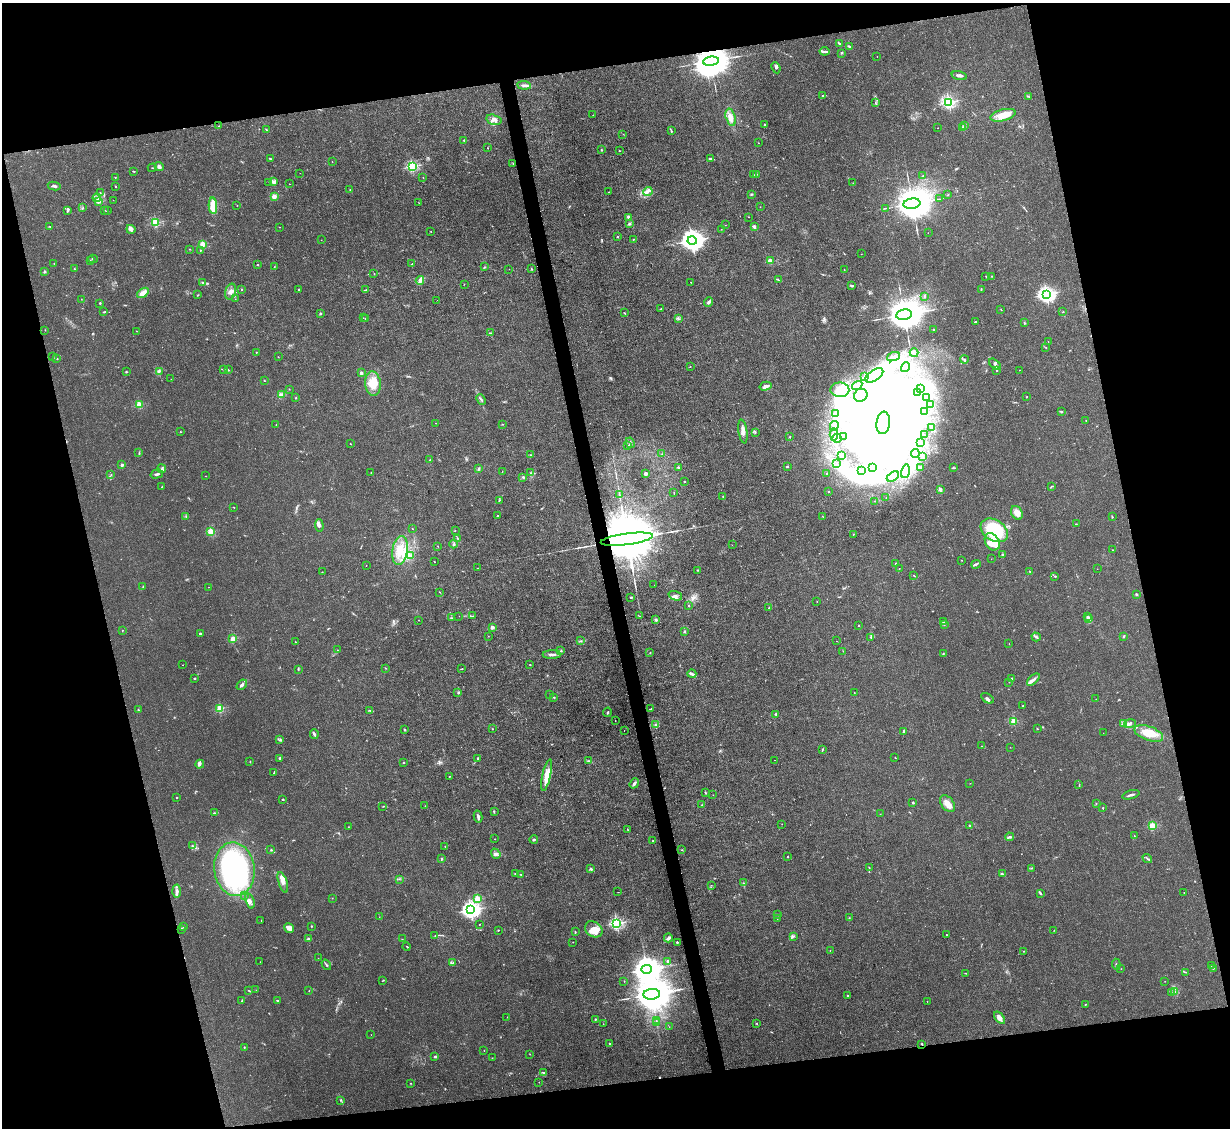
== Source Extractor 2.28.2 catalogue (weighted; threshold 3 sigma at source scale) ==
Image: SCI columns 1-4909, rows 249-4751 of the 4909 x 4883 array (HDU 1 of 3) = the unmasked area's bounding box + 8 px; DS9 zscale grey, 4 x 4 block average (1 PNG px = mean of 4 x 4 image px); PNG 1232 x 1130 px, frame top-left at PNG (2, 3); each listed source drawn as its Kron ellipse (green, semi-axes under 4 px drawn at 4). Shown black and unused: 26% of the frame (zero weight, under 3 of 4 exposures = <1% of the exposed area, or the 3 px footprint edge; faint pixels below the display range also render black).
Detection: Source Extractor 2.28.2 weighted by HDU 2 'WHT'. Background 0.0355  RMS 0.003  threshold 0.0133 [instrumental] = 3 sigma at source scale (4.5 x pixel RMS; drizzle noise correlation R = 1.50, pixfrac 1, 0.05/0.05 arcsec/px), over >= 5 px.
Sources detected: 691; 9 too faint to see at this stretch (4 x 4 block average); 105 inside a brighter object's white glare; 2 cosmic-ray / hot-pixel residue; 2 long thin detections or spike segments (spike, bleed or trail) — neither listed nor drawn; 18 coinciding with a brighter row at this scale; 39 inside a brighter listed object's ellipse — not listed separately; of the other 516, all 500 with FLUX_AUTO >= 0.316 (the completeness limit of this list) listed and drawn (16 fainter detections not listed), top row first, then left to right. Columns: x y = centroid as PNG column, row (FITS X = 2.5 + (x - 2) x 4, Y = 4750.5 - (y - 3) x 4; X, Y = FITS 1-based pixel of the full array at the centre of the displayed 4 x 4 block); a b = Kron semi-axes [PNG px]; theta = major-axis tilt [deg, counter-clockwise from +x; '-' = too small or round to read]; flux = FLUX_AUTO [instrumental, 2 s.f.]
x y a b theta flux
839 43 3 2 - 3.1
850 47 4 2 - 3.8
825 51 5 2 - 3.3
841 53 2 2 - 0.9
877 57 2 2 - 0.36
711 61 8 4 6 7600
776 68 6 3 -66 3.4
959 76 8 3 -14 4.5
524 85 7 3 -6 5
823 95 3 2 - 1.7
1028 96 3 2 - 1.1
949 102 2 2 - 370
875 103 3 2 - 1.2
593 115 2 2 - 0.91
1003 115 13 5 15 24
731 117 9 4 -74 16
494 120 8 5 -15 9.5
764 124 2 2 - 1.1
964 125 2 2 - 0.92
219 126 2 2 - 0.54
963 127 2 2 - 3
938 128 2 2 - 0.54
266 130 2 2 - 1.3
671 131 3 2 - 2.2
623 134 2 2 - 0.5
464 140 2 2 - 4.4
758 143 2 2 - 0.35
487 148 2 2 - 0.57
601 150 2 2 - 2.1
619 151 2 2 - 1.1
270 158 3 2 - 0.86
710 159 3 2 - 2
332 162 2 2 - 0.39
513 163 2 2 - 1
159 166 5 4 - 5
412 166 2 2 - 240
152 168 4 2 - 1.4
134 171 3 2 - 1.2
300 173 2 2 - 0.37
757 174 2 2 - 0.54
754 175 2 2 - 1.6
923 176 2 2 - 1.1
115 177 2 2 - 0.91
423 178 2 2 - 0.57
269 182 2 2 - 0.68
273 182 4 3 - 4.2
853 183 2 2 - 0.61
289 184 2 2 - 0.42
54 186 6 2 -10 3.8
115 186 2 2 - 1
350 190 2 2 - 0.7
648 191 4 3 - 5.1
609 192 2 2 - 0.66
100 193 2 2 - 0.6
751 194 3 2 - 1.9
948 195 2 2 - 0.67
274 196 2 2 - 41
97 198 4 2 - 3.1
939 199 2 2 - 0.8
113 200 2 2 - 0.45
98 202 3 2 - 3
418 202 2 2 - 0.42
912 204 8 5 7 8700
237 205 2 2 - 0.53
213 206 8 3 -87 39
760 207 2 2 - 0.75
83 208 2 2 - 0.72
886 208 2 2 - 0.68
68 210 4 2 - 1.6
105 210 2 2 - 0.84
108 211 3 2 - 0.58
748 217 2 2 - 0.36
629 218 4 2 - 6.4
156 222 2 2 - 140
629 223 3 2 - 3.2
725 225 2 2 - 0.46
50 226 2 2 - 1.2
754 226 3 3 - 3.3
279 227 2 2 - 0.68
131 229 5 4 - 8
721 229 2 2 - 0.39
431 231 2 2 - 0.41
928 233 2 2 - 0.32
617 237 3 2 - 1.4
633 239 2 2 - 1.1
321 240 2 2 - 1.2
692 241 4 4 - 1800
202 244 2 2 - 76
189 249 2 2 - 1.3
200 250 2 2 - 1
861 254 2 2 - 0.46
93 259 4 2 - 2
90 261 4 2 - 1.2
770 261 2 2 - 53
54 263 2 2 - 0.76
412 264 2 2 - 3.6
258 265 2 2 - 1.2
274 267 3 2 - 0.6
485 267 2 2 - 1.2
74 269 3 2 - 0.85
509 269 2 2 - 0.47
531 269 2 2 - 1.2
844 270 2 2 - 0.56
44 272 3 2 - 1.7
374 274 3 2 - 0.71
986 276 2 2 - 0.69
992 276 2 2 - 0.91
420 280 4 3 - 7.6
778 280 3 2 - 1.7
202 282 3 2 - 1.6
691 282 2 2 - 0.96
464 284 2 2 - 0.58
851 286 3 2 - 2.6
241 289 2 2 - 1
299 289 2 2 - 2.3
366 290 3 2 - 1.6
981 290 2 2 - 0.67
230 292 8 5 72 9
143 293 6 4 34 13
1046 294 3 2 - 680
198 295 2 2 - 1.1
925 296 2 2 - 0.77
81 299 2 2 - 0.48
235 299 2 2 - 0.32
437 300 2 2 - 0.35
709 302 5 3 - 4.6
100 303 2 2 - 5.7
661 309 2 2 - 1.9
1001 309 2 2 - 0.75
104 312 3 2 - 1.4
1063 312 2 2 - 0.76
624 313 3 2 - 1.1
320 314 2 2 - 1.9
904 315 8 5 7 7700
363 318 2 2 - 0.37
678 318 4 2 - 1.3
365 319 2 2 - 0.84
975 322 3 2 - 2.1
1024 323 2 2 - 1.5
45 330 2 2 - 1.6
934 330 3 2 - 1.1
136 331 2 2 - 1.4
490 333 2 2 - 1.2
1048 342 2 2 - 0.5
1046 347 2 2 - 1.2
256 352 2 2 - 1.9
914 353 4 3 - 3.6
52 357 2 2 - 0.44
278 357 2 2 - 0.7
893 357 7 4 21 7.3
56 358 4 2 - 1.6
964 359 4 2 - 1.9
995 364 7 2 -42 3.9
690 366 2 2 - 0.48
906 367 5 3 - 3.8
224 369 3 2 - 1.4
228 370 2 2 - 1.5
997 370 2 2 - 1.6
1019 370 2 2 - 0.44
159 371 2 2 - 3.9
126 372 2 2 - 1.3
361 373 2 2 - 17
874 375 10 5 33 23
865 377 3 2 - 1.5
171 379 2 2 - 0.46
264 380 2 2 - 1.5
373 383 12 8 -83 26
857 385 5 3 - 3.8
766 386 6 3 16 8.2
921 388 3 2 - 1.5
289 389 3 2 - 0.55
840 390 9 7 -2 24
918 393 2 2 - 0.76
282 394 3 2 - 3.4
861 395 7 6 - 14
927 397 2 2 - 3.1
1027 397 2 2 - 0.86
296 398 2 2 - 1.2
481 400 5 2 - 2.8
139 405 2 2 - 95
931 405 2 2 - 1.5
925 411 2 2 - 1.5
1061 411 3 2 - 1.5
835 413 4 2 - 5.2
1086 421 2 2 - 0.71
436 423 2 2 - 0.4
883 423 11 6 83 210
503 424 2 2 - 0.55
276 425 2 2 - 0.58
834 426 5 2 - 3.2
932 428 4 2 - 2.8
180 432 2 2 - 0.84
743 432 12 3 -81 9
755 432 2 2 - 0.91
834 434 6 3 -86 5
924 434 2 2 - 0.37
844 436 2 2 - 1.6
790 437 2 2 - 0.86
837 438 4 2 - 3.3
920 442 3 2 - 1.8
630 443 5 2 - 3.1
350 444 3 2 - 0.81
628 445 2 2 - 0.56
139 452 3 2 - 1.2
915 453 4 2 - 2.7
662 454 2 2 - 0.53
530 455 2 2 - 1
842 455 3 2 - 1.3
922 457 3 2 - 1.7
430 460 2 2 - 1.1
837 463 2 2 - 0.74
122 465 2 2 - 16
678 467 3 2 - 2.1
787 467 3 2 - 1.4
873 468 4 3 - 4.6
921 468 2 2 - 0.78
954 468 3 2 - 1.6
162 469 4 2 - 1.7
478 469 3 2 - 2.4
862 470 3 2 - 2
905 471 7 4 77 9.5
502 472 2 2 - 0.48
371 473 2 2 - 0.6
531 473 2 2 - 0.82
826 473 2 2 - 0.59
111 474 2 2 - 0.9
157 474 6 2 16 3
646 474 2 2 - 34
206 476 2 2 - 0.58
523 477 2 2 - 4.4
893 477 7 4 30 11
684 481 2 2 - 1.2
1052 486 2 2 - 1.2
162 487 3 2 - 1.3
940 489 3 2 - 5.8
828 491 2 2 - 0.93
674 492 2 2 - 0.73
619 495 3 2 - 1.4
723 497 3 2 - 1.2
886 497 2 2 - 0.42
499 500 3 2 - 1.1
874 501 2 2 - 0.42
234 507 2 2 - 1.1
1017 513 7 5 -63 13
186 516 2 2 - 0.63
498 516 2 2 - 0.77
823 516 2 2 - 0.5
1112 517 2 2 - 1.1
1076 524 2 2 - 1
319 525 6 3 -86 4.1
413 529 2 2 - 0.97
994 530 15 10 -33 97
455 531 2 2 - 0.52
210 532 2 2 - 87
853 534 2 2 - 0.79
457 538 2 2 - 1.1
627 539 26 5 8 42000
992 542 9 7 -59 23
454 544 4 2 - 2.3
732 545 2 2 - 0.32
438 546 2 2 - 0.5
400 550 14 7 81 34
1113 550 2 2 - 0.68
411 555 3 2 - 1.4
1003 555 2 2 - 10
991 559 2 2 - 0.4
962 560 2 2 - 0.71
434 562 2 2 - 0.9
896 564 2 2 - 10
976 564 5 2 - 3.5
366 565 2 2 - 0.56
477 568 2 2 - 0.54
899 568 2 2 - 0.41
1097 569 2 2 - 0.33
698 570 2 2 - 0.75
1030 571 2 2 - 0.89
322 572 2 2 - 0.86
914 576 4 2 - 1.4
1055 576 2 2 - 2.5
654 585 2 2 - 0.34
143 587 3 2 - 1.3
208 587 2 2 - 0.42
440 592 2 2 - 0.79
1136 594 3 2 - 1.4
675 596 7 4 -20 5.8
631 597 3 2 - 2.2
817 602 2 2 - 0.57
689 606 2 2 - 1.2
769 608 2 2 - 0.65
459 616 2 2 - 0.36
472 616 2 2 - 0.59
639 616 2 2 - 0.73
1087 616 2 2 - 7.5
452 618 2 2 - 0.6
1089 619 2 2 - 22
418 620 2 2 - 0.58
656 620 3 2 - 3
943 622 3 2 - 1.2
944 624 2 2 - 1.2
858 626 2 2 - 2.2
492 627 2 2 - 33
122 630 2 2 - 1.1
684 631 2 2 - 1.5
200 633 3 2 - 1.4
488 636 2 2 - 0.4
1124 636 3 2 - 2.1
871 637 2 2 - 1
1036 637 4 2 - 3.4
233 639 2 2 - 78
581 641 4 2 - 1.3
837 641 2 2 - 0.47
295 642 2 2 - 0.65
1009 644 2 2 - 0.56
337 650 2 2 - 0.54
561 651 3 2 - 1.7
843 651 2 2 - 0.47
650 652 2 2 - 1
552 654 9 2 1 6.7
943 654 3 2 - 1.3
530 664 2 2 - 0.72
183 665 2 2 - 0.58
385 668 2 2 - 0.67
298 669 2 2 - 1.2
462 669 3 2 - 1.1
692 674 4 3 - 3.7
195 678 2 2 - 2.1
1011 679 3 2 - 2.5
1033 680 7 2 43 5.8
1009 682 2 2 - 0.5
242 685 6 3 43 3.7
458 693 4 2 - 1.4
854 693 2 2 - 1
550 694 2 2 - 0.35
554 697 3 2 - 1.3
987 698 7 3 -35 3.6
1096 699 2 2 - 0.52
1022 706 2 2 - 3.5
220 708 2 2 - 110
651 709 4 2 - 2.6
138 710 2 2 - 1.1
370 710 3 2 - 1.2
607 712 5 2 - 2.4
776 714 2 2 - 9
615 721 2 2 - 0.58
1014 721 2 2 - 94
1124 724 4 2 - 3.3
1130 724 6 3 15 4.7
655 725 2 2 - 1.1
492 729 2 2 - 0.75
1037 729 2 2 - 0.8
405 730 2 2 - 3.1
624 731 2 2 - 0.42
904 731 3 2 - 3.3
1103 733 2 2 - 0.43
1149 733 15 7 -19 32
314 734 5 2 - 2.7
279 740 3 2 - 1.2
982 746 2 2 - 0.47
1010 747 2 2 - 0.33
822 750 4 2 - 1.4
895 757 2 2 - 0.8
280 758 2 2 - 11
478 759 4 2 - 2.3
774 760 2 2 - 0.4
250 761 3 2 - 0.97
588 761 3 2 - 2.2
403 763 2 2 - 1.4
200 764 4 3 - 3.8
274 772 3 2 - 1.1
547 775 16 3 77 26
449 776 2 2 - 0.87
634 783 5 3 - 4.2
970 783 2 2 - 0.37
1079 785 3 2 - 1.3
705 792 2 2 - 1.2
713 795 2 2 - 0.54
1131 795 9 2 15 4.8
176 797 2 2 - 1.4
282 799 2 2 - 2.9
913 803 2 2 - 7.2
948 804 9 6 -52 15
1096 804 2 2 - 0.59
702 805 2 2 - 0.88
383 806 2 2 - 0.98
425 806 2 2 - 0.58
1103 808 2 2 - 1.6
494 811 3 2 - 1.1
214 813 3 2 - 1.2
880 814 2 2 - 0.37
478 816 6 2 -78 5
782 824 2 2 - 0.49
970 826 2 2 - 0.83
1152 826 2 2 - 100
348 827 2 2 - 0.47
627 829 2 2 - 0.76
1134 836 2 2 - 0.6
1009 837 4 2 - 3
495 839 2 2 - 1.1
534 839 4 2 - 2
653 841 2 2 - 0.75
192 846 3 2 - 1.8
445 846 2 2 - 1.3
271 850 2 2 - 1.2
682 850 3 2 - 1
496 854 5 2 - 2.4
788 857 2 2 - 1.6
1147 858 5 2 - 2
442 859 3 2 - 1.5
869 867 2 2 - 0.54
1032 868 2 2 - 1.4
234 869 27 20 -83 270
591 869 4 2 - 2.4
515 874 3 2 - 2
1002 874 4 2 - 2.1
520 875 2 2 - 0.67
399 879 2 2 - 0.88
283 882 10 4 -72 9.6
743 883 2 2 - 1.1
711 885 2 2 - 0.54
177 891 6 3 -86 5.5
618 892 2 2 - 0.91
1041 893 4 2 - 1.8
1184 893 2 2 - 0.5
245 895 2 2 - 0.68
332 898 2 2 - 0.6
477 899 2 2 - 79
250 901 8 4 -71 6.4
471 910 3 3 - 840
777 915 3 2 - 1.2
379 917 2 2 - 0.35
777 918 2 2 - 1.4
849 918 2 2 - 0.93
261 920 2 2 - 0.53
616 923 2 2 - 330
479 924 2 2 - 1.7
311 926 2 2 - 2.4
184 927 3 2 - 0.89
289 928 5 3 - 13
181 929 2 2 - 0.82
594 929 9 7 -34 27
498 930 2 2 - 0.94
1054 930 2 2 - 0.5
575 932 3 2 - 1.4
946 935 2 2 - 0.93
435 936 2 2 - 0.81
793 936 3 2 - 1.9
668 938 4 3 - 4.6
308 939 3 2 - 4.9
402 939 2 2 - 0.55
573 942 2 2 - 0.56
677 942 3 2 - 1.6
407 946 4 2 - 1.3
830 950 2 2 - 0.51
1024 951 2 2 - 0.8
318 958 2 2 - 0.34
668 961 3 2 - 3.6
260 962 2 2 - 0.48
452 963 2 2 - 0.95
1116 964 5 3 - 3
326 965 5 2 - 2.5
1211 966 2 2 - 0.36
1213 968 2 2 - 3
646 969 5 4 - 3100
1121 969 2 2 - 0.73
1186 972 3 2 - 1
966 973 3 2 - 0.73
383 980 4 2 - 0.89
624 981 2 2 - 0.55
1165 981 2 2 - 0.57
256 990 2 2 - 0.55
249 991 3 2 - 1
309 991 2 2 - 0.83
1175 991 3 2 - 2.4
1171 993 2 2 - 1.5
652 994 8 5 6 9500
848 996 3 2 - 1.4
278 1000 3 2 - 1.8
242 1001 3 2 - 1.6
927 1002 2 2 - 0.98
1085 1005 2 2 - 0.87
507 1017 2 2 - 0.51
999 1018 7 4 -52 9.2
595 1019 2 2 - 2.3
656 1020 2 2 - 0.67
656 1022 2 2 - 1
603 1024 2 2 - 1.1
757 1024 2 2 - 0.83
669 1027 2 2 - 0.33
371 1035 2 2 - 0.34
610 1044 3 2 - 1.7
922 1044 3 2 - 1.6
244 1047 3 2 - 0.99
484 1051 2 2 - 0.48
530 1054 2 2 - 0.39
435 1057 3 2 - 2.4
492 1058 2 2 - 0.54
544 1073 3 2 - 1.9
539 1082 2 2 - 0.4
411 1083 2 2 - 0.73
341 1100 2 2 - 0.8
Overlapping masked pixels (flux is a lower limit): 3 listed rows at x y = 711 61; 627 539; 922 1044
Diffuse or blended objects may show on this block-average render without a row.